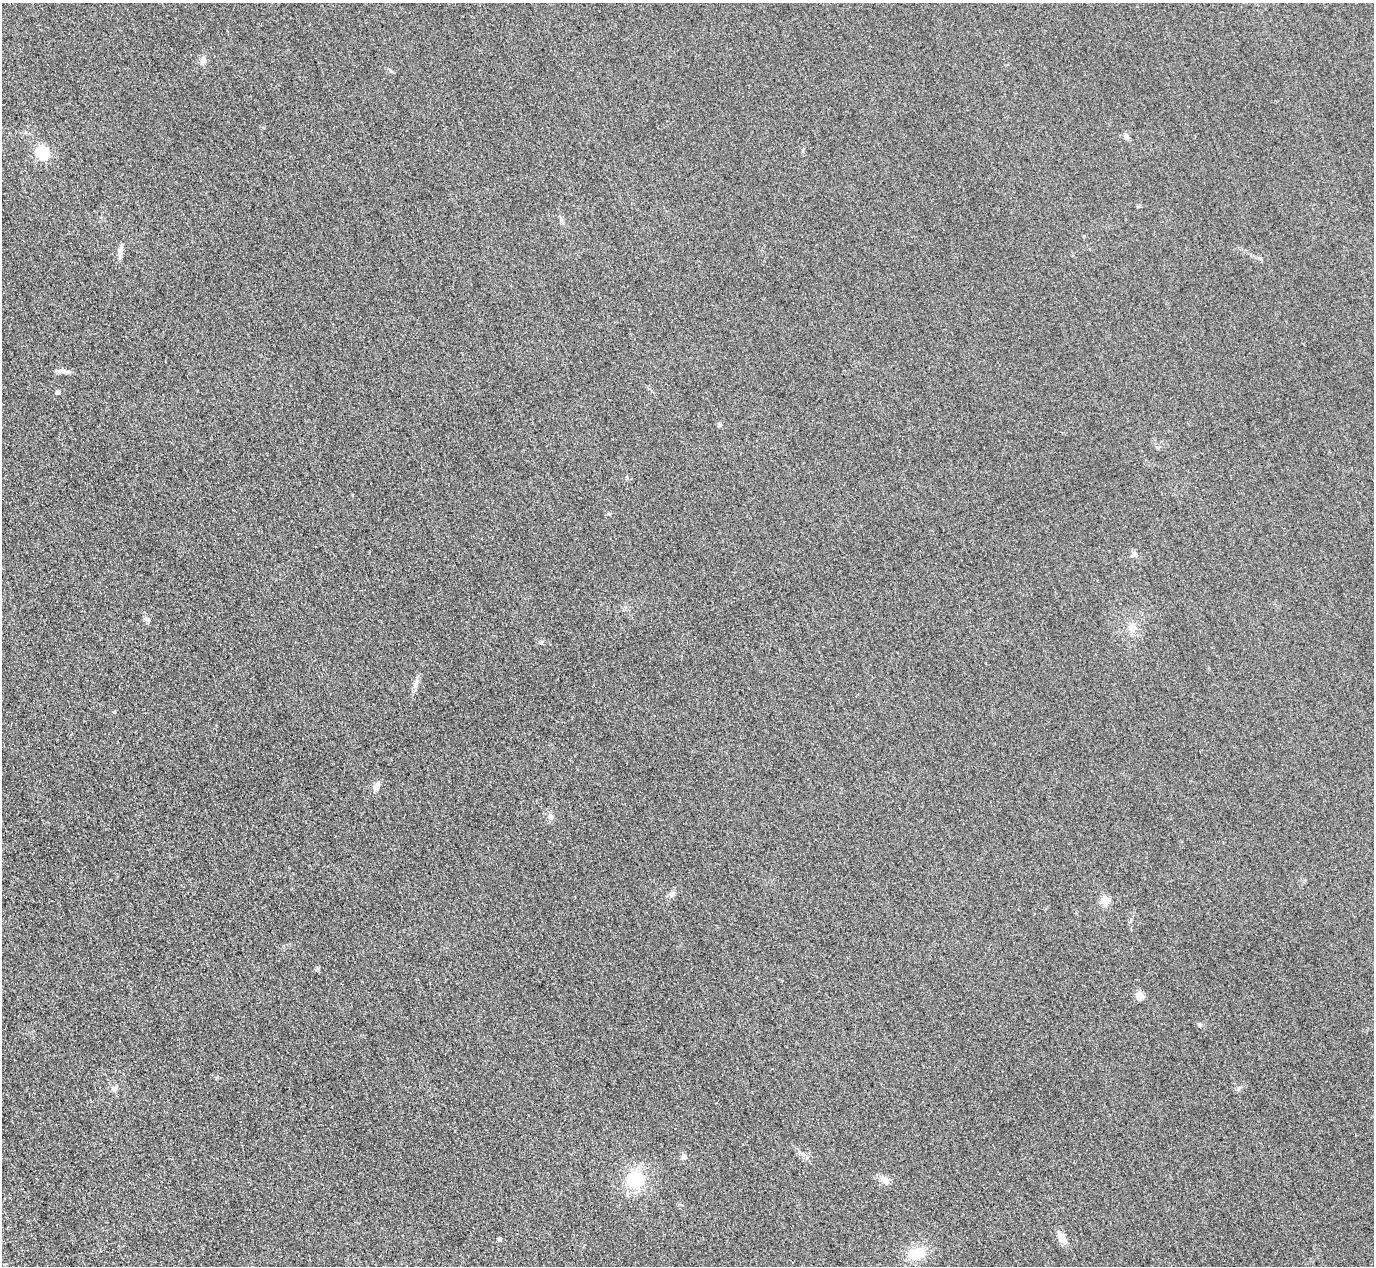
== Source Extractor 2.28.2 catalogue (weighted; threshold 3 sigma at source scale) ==
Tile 7 of 4 x 4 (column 3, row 2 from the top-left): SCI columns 2773-4144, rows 2833-4096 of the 5546 x 5533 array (HDU 1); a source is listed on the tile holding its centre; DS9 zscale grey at full resolution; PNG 1376 x 1268 px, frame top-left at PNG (2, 3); no overlay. Shown black and unused: <1% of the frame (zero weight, under 3 of 4 exposures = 3% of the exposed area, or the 3 px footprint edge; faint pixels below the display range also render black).
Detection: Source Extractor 2.28.2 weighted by HDU 2 'WHT'; one run over the whole footprint, this tile lists its part. Background 0.139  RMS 0.019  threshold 0.0852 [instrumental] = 3 sigma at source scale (4.5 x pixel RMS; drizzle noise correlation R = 1.50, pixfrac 1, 0.05/0.05 arcsec/px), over >= 5 px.
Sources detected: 25; all 25 listed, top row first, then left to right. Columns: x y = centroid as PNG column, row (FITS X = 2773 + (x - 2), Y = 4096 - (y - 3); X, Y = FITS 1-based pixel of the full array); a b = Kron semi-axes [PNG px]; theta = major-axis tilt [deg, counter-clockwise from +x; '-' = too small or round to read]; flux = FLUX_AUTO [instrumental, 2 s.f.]
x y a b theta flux
203 60 10 8 66 8.4
1126 137 8 6 -56 5.4
42 153 6 6 - 220
121 250 10 7 70 8.9
63 371 15 5 -7 8.9
58 392 4 4 - 6.7
719 425 6 5 - 3.3
1134 554 9 6 16 5.3
1131 627 14 9 35 14
541 642 6 3 70 2.4
416 685 7 4 71 4.7
114 712 5 3 - 1.6
376 786 9 7 55 9
551 817 8 7 - 7.5
672 894 9 6 24 6
1105 900 5 5 - 63
1140 996 10 8 -70 12
1200 1024 7 5 -35 3.2
114 1089 8 7 - 6.8
684 1156 7 7 - 5.1
635 1179 23 20 34 73
884 1179 12 8 -35 12
1062 1238 12 8 -60 16
500 1239 4 4 - 4.6
916 1253 18 12 16 41
Unlisted compact peaks at least as high as the median listed source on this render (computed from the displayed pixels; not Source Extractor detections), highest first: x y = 147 619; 609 514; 318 968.